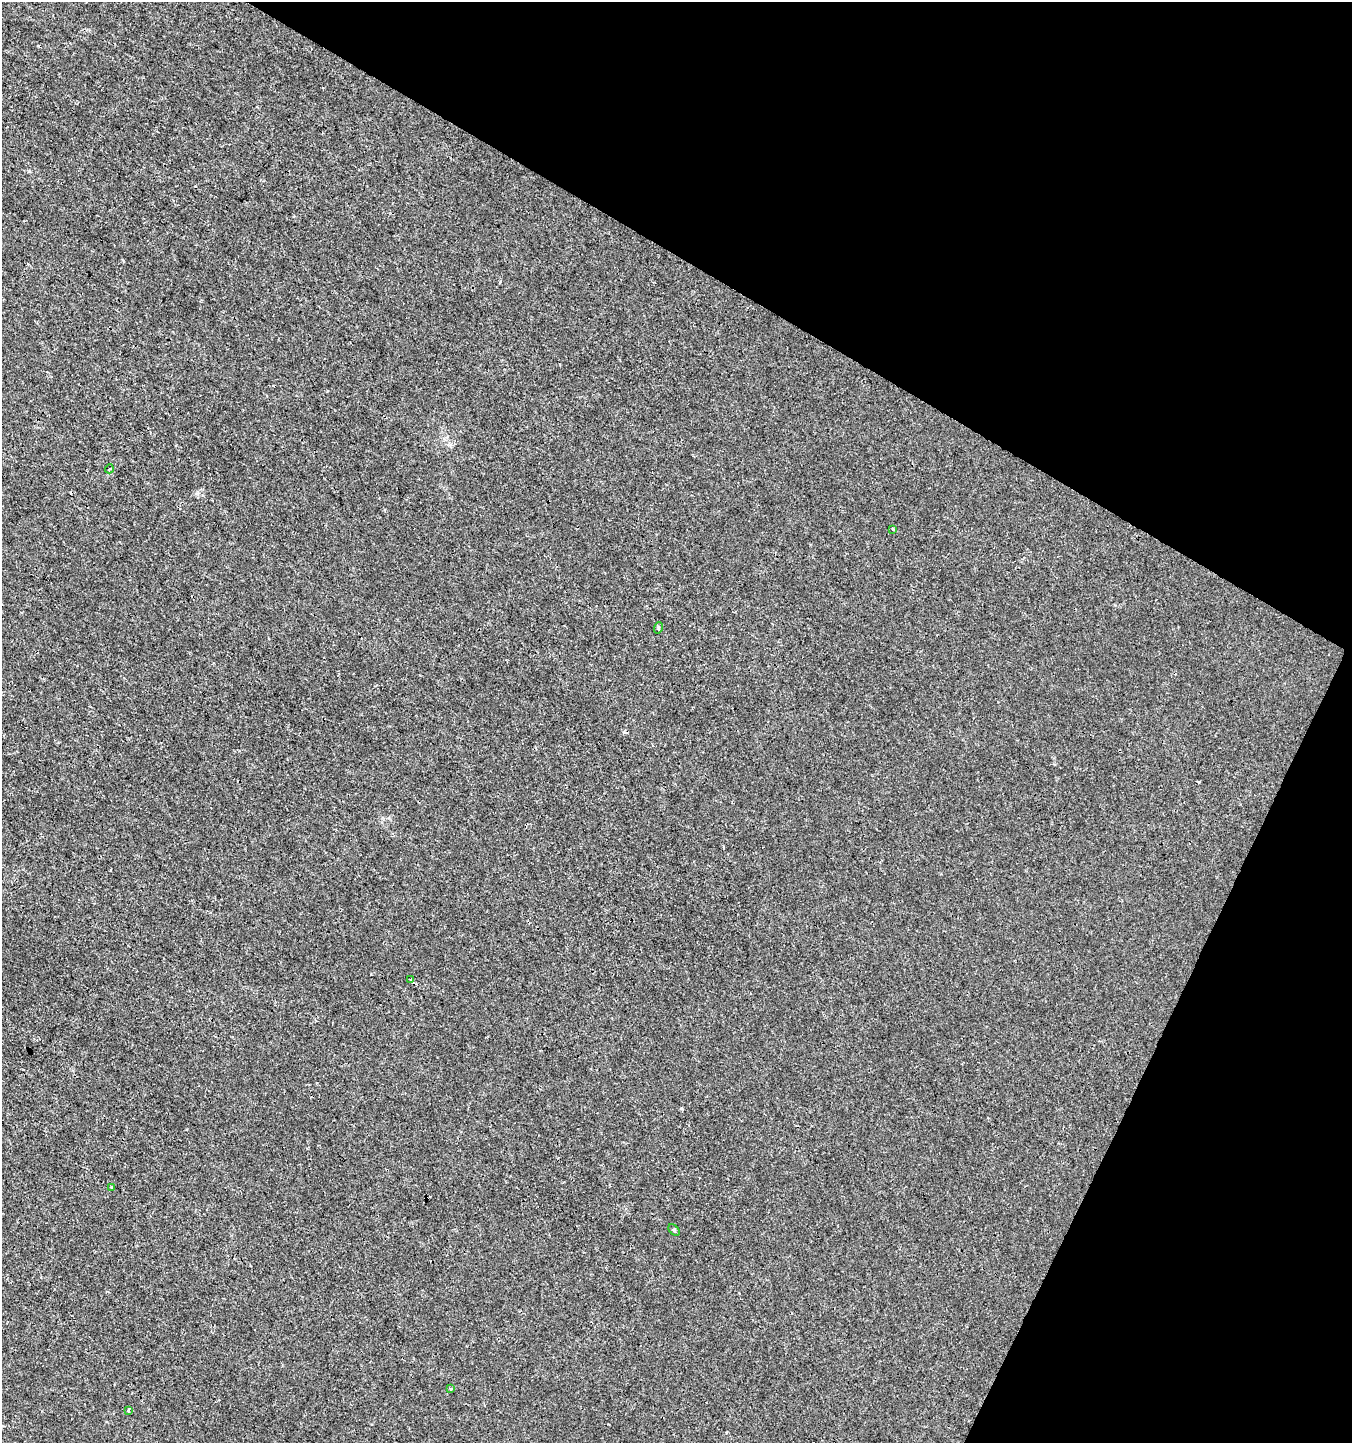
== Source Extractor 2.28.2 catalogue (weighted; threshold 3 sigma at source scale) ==
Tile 8 of 4 x 4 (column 4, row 2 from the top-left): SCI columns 4251-5600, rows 2889-4329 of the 5865 x 5770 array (HDU 1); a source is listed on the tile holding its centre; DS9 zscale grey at full resolution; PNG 1354 x 1445 px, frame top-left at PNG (2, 2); each listed source drawn as its Kron ellipse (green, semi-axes under 4 px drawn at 4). Shown black and unused: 27% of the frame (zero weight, under 3 of 4 exposures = <1% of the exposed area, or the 3 px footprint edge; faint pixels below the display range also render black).
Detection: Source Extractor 2.28.2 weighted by HDU 2 'WHT'; one run over the whole footprint, this tile lists its part. Background 2.56e-04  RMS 0.0013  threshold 0.00598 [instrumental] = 3 sigma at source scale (4.5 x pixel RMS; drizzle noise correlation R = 1.50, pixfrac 1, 0.0396/0.0396 arcsec/px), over >= 5 px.
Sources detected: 10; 2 cosmic-ray / hot-pixel residue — neither listed nor drawn; the other 8 listed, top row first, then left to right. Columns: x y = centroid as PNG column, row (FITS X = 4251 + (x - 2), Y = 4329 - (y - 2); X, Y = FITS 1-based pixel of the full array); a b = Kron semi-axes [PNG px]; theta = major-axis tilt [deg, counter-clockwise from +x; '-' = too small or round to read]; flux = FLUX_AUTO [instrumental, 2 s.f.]
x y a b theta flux
109 469 4 3 - 0.12
892 529 4 3 - 0.12
658 628 6 3 71 0.14
411 980 4 3 - 0.25
112 1187 3 3 - 0.31
674 1230 7 4 -45 0.18
451 1389 4 3 - 0.15
128 1410 3 3 - 0.17